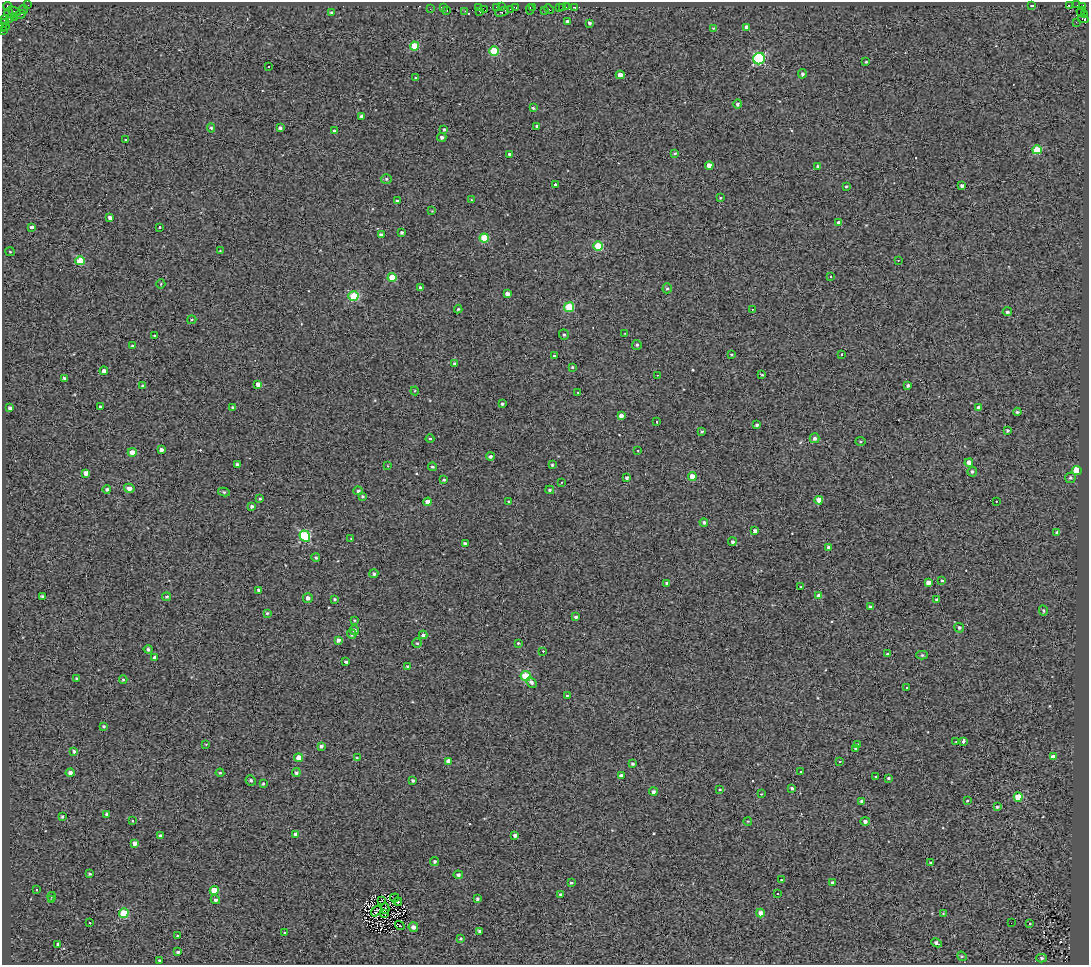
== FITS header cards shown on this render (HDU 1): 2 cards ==
NAXIS1  =                 1087
NAXIS2  =                  963

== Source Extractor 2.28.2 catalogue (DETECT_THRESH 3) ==
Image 1087 x 963 px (HDU 1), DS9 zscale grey, 1 PNG px = 1 image px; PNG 1091 x 967 px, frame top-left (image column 1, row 963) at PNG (2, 2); each listed source drawn as its Kron ellipse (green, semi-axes under 4 px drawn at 4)
Background 0.18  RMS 1.4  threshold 4.15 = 3 sigma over >= 5 px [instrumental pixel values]
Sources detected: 289; all 289 listed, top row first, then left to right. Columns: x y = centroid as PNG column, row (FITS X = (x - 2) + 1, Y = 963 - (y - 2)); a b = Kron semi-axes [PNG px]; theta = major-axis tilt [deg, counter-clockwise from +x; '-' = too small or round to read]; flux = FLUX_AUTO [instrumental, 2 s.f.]
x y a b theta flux
28 5 3 2 - 78
1032 5 3 2 - 73
1077 5 2 2 - 47
8 6 4 3 - 530
1069 6 4 2 - 170
444 7 3 2 - 97
478 7 3 2 - 340
496 7 3 2 - 800
501 7 2 2 - 55
516 7 3 3 - 180
533 7 2 2 - 120
562 7 3 2 - 190
566 7 2 2 - 120
574 7 4 3 - 430
1083 7 3 3 - 3400
559 8 3 2 - 480
430 9 2 2 - 94
511 9 3 2 - 260
530 9 5 2 - 160
549 9 5 2 - 250
23 10 5 3 - 390
485 10 2 2 - 73
545 10 2 2 - 380
14 11 7 3 -19 510
447 11 2 2 - 82
464 11 3 2 - 16
480 11 3 3 - 920
1081 11 4 3 - 3100
331 12 4 3 - 110
502 12 7 4 22 2200
9 13 5 3 - 240
20 14 6 2 20 230
1085 14 3 2 - 250
15 17 3 3 - 860
10 19 4 2 - 130
1083 19 5 3 - 610
4 20 3 2 - 99
568 22 4 4 - 210
1076 22 3 2 - 72
2 23 6 3 18 120
590 23 3 3 - 170
6 26 3 2 - 810
2 27 2 2 - 980
747 27 4 4 - 520
713 28 3 3 - 66
3 30 3 2 - 140
414 46 4 4 - 2700
494 51 5 5 - 4400
759 59 6 5 - 10000
866 62 3 3 - 110
269 67 3 2 - 120
802 74 4 4 - 180
620 75 4 4 - 580
415 78 3 2 - 69
738 104 4 4 - 260
533 108 3 3 - 140
362 116 4 3 - 300
537 126 4 3 - 150
211 128 4 4 - 130
280 128 4 3 - 200
444 130 3 3 - 150
334 131 3 3 - 140
442 137 4 4 - 240
126 140 3 3 - 260
1037 150 5 4 - 3200
675 153 4 3 - 150
510 154 3 3 - 860
709 165 4 4 - 720
817 166 3 2 - 110
386 179 5 4 - 200
555 184 3 3 - 1400
846 186 3 2 - 100
962 186 4 3 - 290
720 198 3 2 - 69
471 200 3 3 - 71
397 201 3 3 - 140
432 211 2 2 - 51
110 218 4 4 - 350
839 222 4 4 - 320
32 227 3 3 - 1800
160 227 3 3 - 440
402 233 3 3 - 170
381 235 4 4 - 360
484 238 4 4 - 2900
598 246 5 4 - 3900
220 251 3 3 - 70
10 252 5 4 - 100
898 260 2 2 - 75
80 261 4 4 - 2500
392 277 4 4 - 2000
831 277 3 2 - 140
161 284 5 4 - 100
420 288 3 3 - 190
667 288 5 4 - 140
507 294 4 3 - 500
353 296 5 5 - 4800
569 307 5 5 - 4600
458 309 4 4 - 120
752 309 3 2 - 120
1007 312 4 4 - 170
192 320 4 3 - 91
625 333 4 3 - 55
564 335 5 5 - 140
155 336 3 3 - 160
637 345 5 5 - 170
132 346 4 3 - 130
731 354 3 3 - 110
842 354 3 3 - 100
554 356 3 3 - 91
455 364 3 3 - 180
572 367 3 2 - 100
104 371 4 4 - 380
657 375 3 2 - 98
762 375 3 2 - 100
64 378 4 3 - 180
258 384 4 3 - 410
142 386 4 4 - 170
908 386 3 3 - 200
415 391 4 4 - 97
578 392 3 2 - 96
502 404 3 3 - 140
100 407 3 3 - 250
978 407 4 3 - 160
10 408 4 3 - 270
233 408 4 4 - 150
1017 412 4 3 - 170
621 416 4 3 - 460
657 422 3 3 - 250
757 425 4 3 - 200
1007 430 3 3 - 120
702 431 3 3 - 130
814 438 5 5 - 260
430 439 4 4 - 110
860 441 5 3 - 96
161 450 4 4 - 450
638 450 3 2 - 130
132 452 4 4 - 820
490 456 4 3 - 200
969 463 4 4 - 780
237 465 4 3 - 260
552 465 3 3 - 150
388 466 4 2 - 69
433 467 4 3 - 180
1077 471 5 4 - 3900
972 472 5 5 - 200
86 473 4 4 - 490
692 476 4 4 - 880
627 478 3 3 - 190
1070 478 5 5 - 170
444 480 4 3 - 120
561 482 3 2 - 120
129 488 5 4 - 540
107 489 4 4 - 190
550 490 4 3 - 160
358 491 5 4 - 220
224 492 6 4 -10 170
363 496 3 3 - 150
260 499 3 2 - 92
819 500 4 4 - 1000
996 501 2 2 - 65
428 502 4 4 - 910
509 502 4 4 - 130
252 506 3 3 - 190
704 522 4 4 - 190
755 531 4 4 - 480
1057 532 4 4 - 230
305 536 5 5 - 7900
351 539 4 2 - 61
732 542 4 4 - 220
465 544 3 3 - 250
828 547 4 3 - 220
316 558 4 4 - 140
374 574 4 4 - 190
942 581 4 3 - 130
928 582 4 4 - 520
666 583 3 3 - 160
801 587 3 2 - 75
259 590 4 3 - 290
42 596 3 3 - 160
819 596 4 4 - 860
166 597 4 4 - 140
308 598 5 5 - 420
335 599 3 3 - 130
936 600 4 4 - 130
870 607 4 3 - 200
1043 610 5 4 - 130
267 613 3 3 - 120
576 617 3 3 - 180
354 620 3 2 - 96
959 628 5 4 - 180
354 630 5 4 - 290
352 634 5 4 - 180
423 635 4 3 - 230
338 640 4 4 - 330
417 643 5 5 - 130
518 643 4 4 - 100
148 649 4 4 - 200
543 651 3 2 - 170
887 654 3 3 - 140
922 655 5 4 - 170
154 658 4 4 - 240
346 662 3 3 - 190
407 667 4 4 - 170
526 676 5 5 - 5400
76 678 4 3 - 120
123 679 4 4 - 110
531 682 6 4 -47 280
907 688 3 3 - 180
567 696 4 3 - 120
104 726 4 3 - 140
956 741 2 2 - 64
963 741 4 3 - 1300
206 744 4 2 - 64
858 745 4 3 - 160
321 746 4 3 - 260
856 749 4 4 - 180
74 751 4 4 - 210
1053 757 4 4 - 690
299 758 4 4 - 1600
357 758 3 3 - 160
448 761 4 4 - 650
839 761 3 2 - 87
633 764 3 3 - 150
800 772 3 2 - 110
70 773 4 4 - 380
220 773 4 4 - 94
296 773 4 4 - 200
621 776 3 3 - 280
876 776 3 3 - 140
888 778 3 3 - 130
251 780 5 5 - 180
413 780 3 3 - 190
263 784 4 3 - 120
792 788 4 3 - 170
720 789 3 3 - 800
653 792 4 4 - 280
761 794 3 2 - 60
1018 797 4 4 - 2600
862 801 4 3 - 300
967 801 3 2 - 75
997 807 3 3 - 140
107 814 4 4 - 360
62 817 3 3 - 130
132 821 4 3 - 88
748 821 4 2 - 67
865 821 4 4 - 260
295 834 4 3 - 400
160 835 3 3 - 170
515 835 4 3 - 330
135 843 4 4 - 440
435 861 4 4 - 160
931 863 3 3 - 150
90 874 3 3 - 150
458 875 5 4 - 190
781 880 2 2 - 47
832 882 4 3 - 140
571 883 3 3 - 120
36 890 3 2 - 93
214 890 4 4 - 1700
777 893 3 2 - 100
560 895 3 3 - 150
52 897 5 3 - 58
395 898 5 2 - 59
477 898 3 3 - 180
51 900 2 2 - 61
215 900 5 4 - 230
382 900 3 2 - 66
398 901 4 2 - 74
385 909 5 2 - 89
376 911 6 3 51 100
124 913 5 4 - 4100
385 913 3 3 - 47
760 913 4 4 - 480
943 913 4 3 - 97
90 923 3 2 - 320
1011 923 3 2 - 88
1029 924 3 3 - 140
400 926 5 2 - 63
413 927 5 5 - 430
479 931 3 3 - 160
285 933 3 3 - 130
177 936 3 2 - 140
461 939 4 4 - 130
936 943 6 3 -29 250
58 944 4 3 - 160
178 952 4 3 - 200
962 956 5 4 - 130
1041 958 5 4 - 150
159 961 3 3 - 140
At the frame edge (FLAGS 8, measured only in part): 3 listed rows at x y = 2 23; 2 27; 3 30